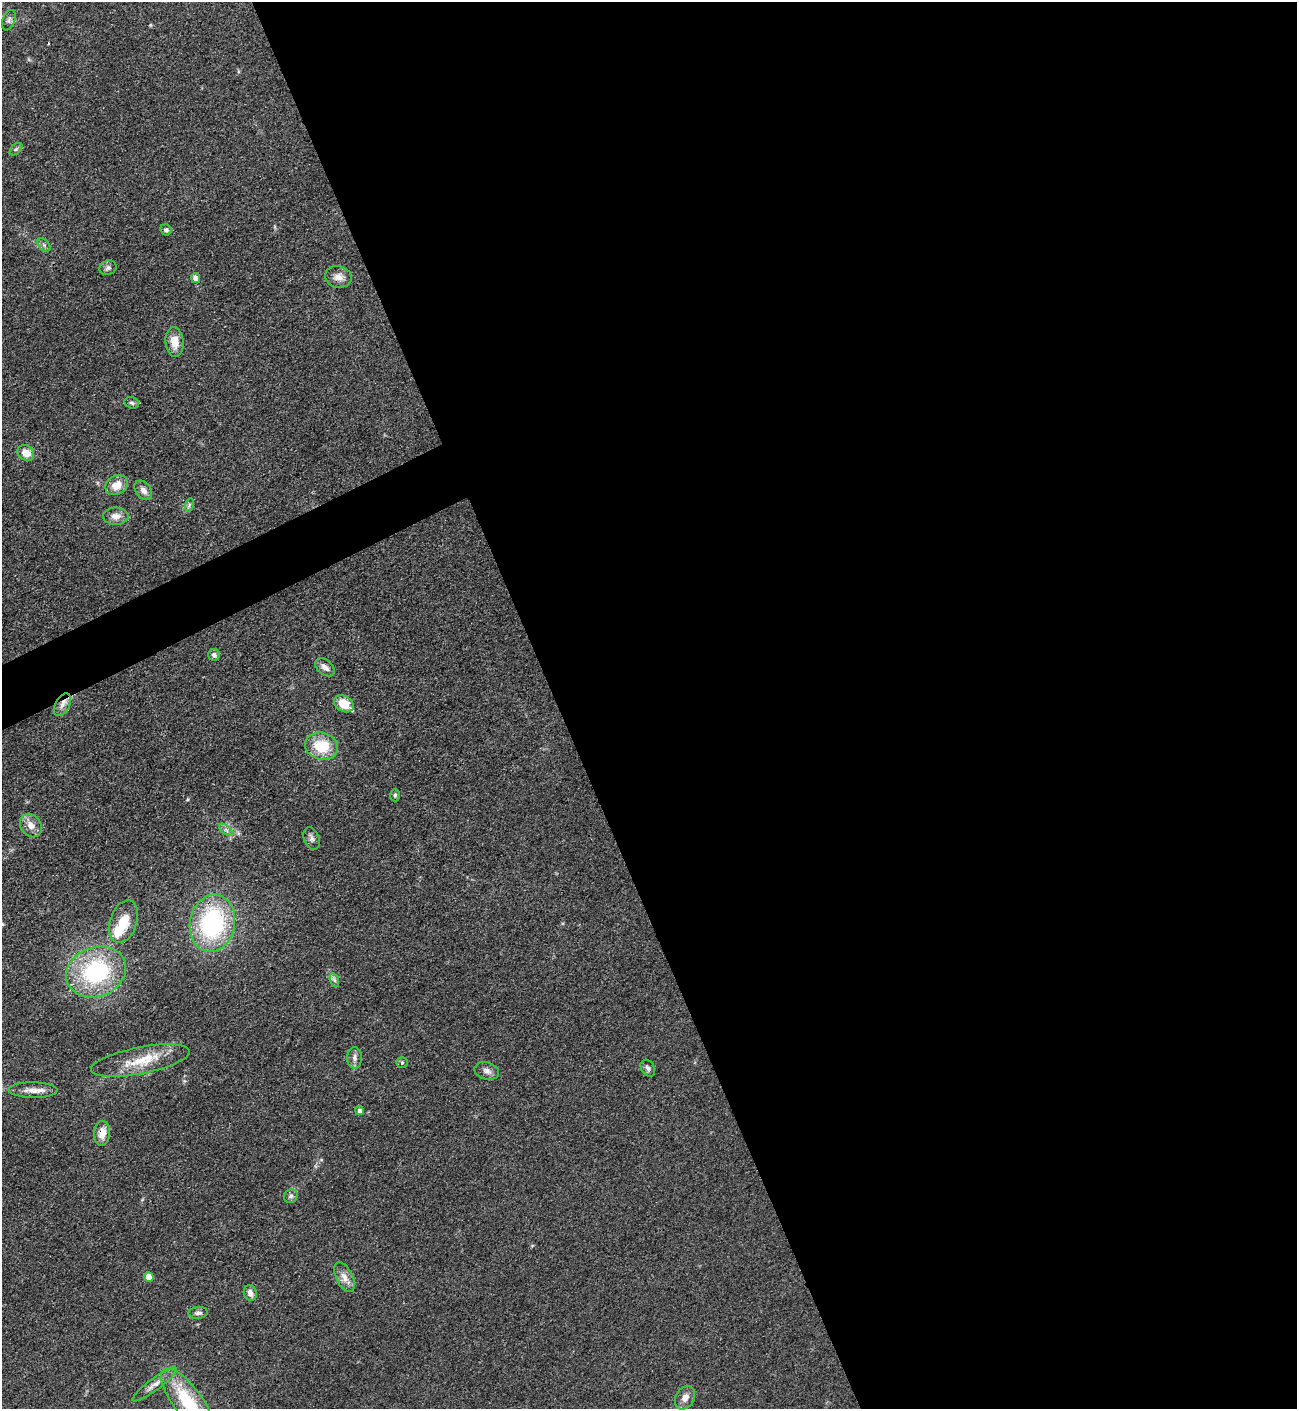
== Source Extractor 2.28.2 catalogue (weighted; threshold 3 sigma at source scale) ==
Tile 8 of 4 x 4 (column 4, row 2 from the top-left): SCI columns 4171-5465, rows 2816-4222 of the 5618 x 5630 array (HDU 1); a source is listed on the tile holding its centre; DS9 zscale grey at full resolution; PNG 1299 x 1411 px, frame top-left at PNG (2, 2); each listed source drawn as its Kron ellipse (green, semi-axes under 4 px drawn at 4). Shown black and unused: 59% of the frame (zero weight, under 3 of 4 exposures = <1% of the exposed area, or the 3 px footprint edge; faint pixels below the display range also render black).
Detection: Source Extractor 2.28.2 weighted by HDU 2 'WHT'; one run over the whole footprint, this tile lists its part. Background 0.0649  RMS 0.0058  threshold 0.0261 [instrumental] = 3 sigma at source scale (4.5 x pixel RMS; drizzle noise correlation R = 1.50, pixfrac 1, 0.05/0.05 arcsec/px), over >= 5 px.
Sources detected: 45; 2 inside a brighter listed object's ellipse — not listed separately; the other 43 listed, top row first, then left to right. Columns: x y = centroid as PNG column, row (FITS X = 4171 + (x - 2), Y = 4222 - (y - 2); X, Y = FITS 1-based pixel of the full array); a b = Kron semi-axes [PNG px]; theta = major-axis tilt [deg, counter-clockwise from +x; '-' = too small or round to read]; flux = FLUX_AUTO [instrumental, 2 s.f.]
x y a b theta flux
9 20 10 6 69 1.8
16 149 7 4 44 1.1
166 230 6 5 - 1.5
44 245 8 5 -45 1.4
108 268 9 7 24 1.8
338 277 13 10 -13 4.6
196 278 5 4 - 4.8
174 342 15 9 -85 7.1
132 403 7 5 -17 1.3
26 453 9 7 -36 7.7
116 485 12 9 32 7.9
143 490 11 7 -53 3.3
189 505 7 4 73 1.1
116 516 13 8 0 4.3
214 655 6 5 - 1.9
325 667 11 7 -40 3.6
344 704 10 7 -31 12
62 705 12 7 61 3.7
321 746 17 13 -15 19
395 795 6 5 - 0.99
31 825 12 10 -55 5.3
226 830 8 4 -37 1.5
312 839 11 7 -69 2.3
124 922 22 13 71 13
212 923 29 22 78 77
96 972 31 24 22 63
334 980 7 4 -71 1.3
354 1058 11 7 -90 2.7
140 1060 50 13 11 19
402 1062 5 5 - 0.85
648 1068 9 6 -58 1.9
487 1071 12 8 -15 3
33 1090 24 7 -1 5.8
360 1111 4 4 - 2.4
102 1133 12 8 83 6.2
291 1196 7 6 - 1.8
149 1277 5 4 - 12
344 1277 16 8 -64 4.8
250 1293 8 6 -70 3.4
198 1313 9 6 4 2
154 1384 27 6 36 4.8
685 1398 12 9 58 4.1
187 1401 39 14 -53 35
Overlapping masked pixels (flux is a lower limit): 2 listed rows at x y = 62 705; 102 1133
Isophote crosses this tile's border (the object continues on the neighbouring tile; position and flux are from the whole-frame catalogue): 1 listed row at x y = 187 1401